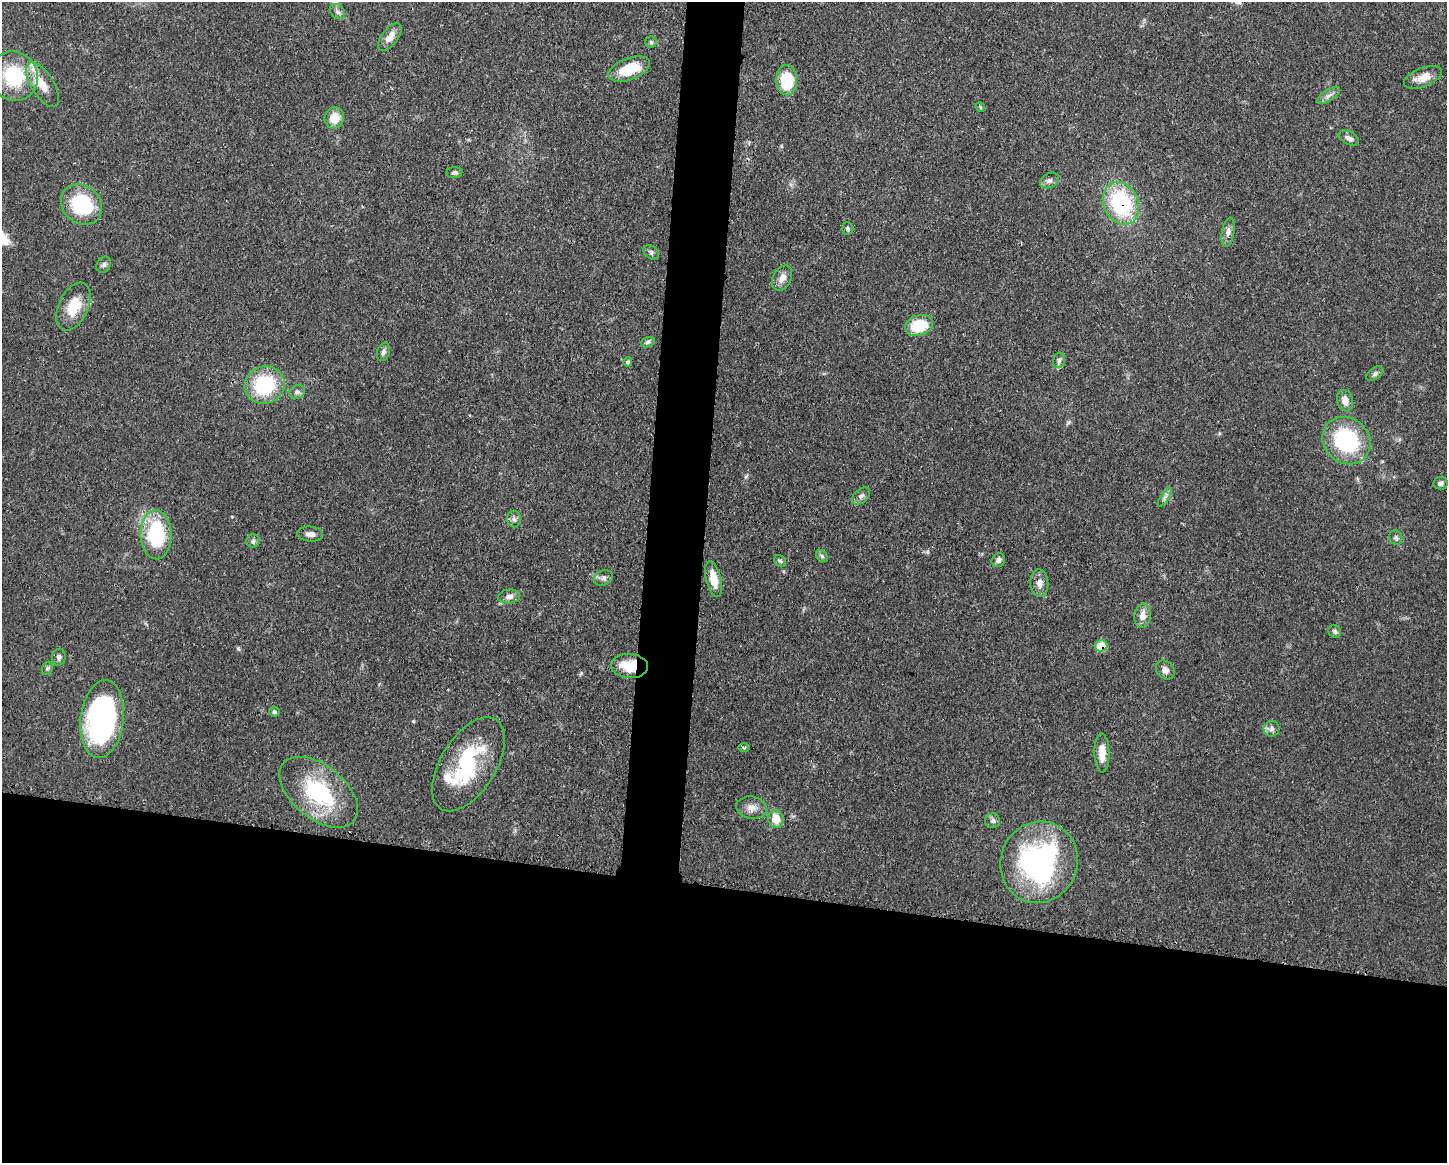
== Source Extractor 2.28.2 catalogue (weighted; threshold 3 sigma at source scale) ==
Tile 11 of 3 x 4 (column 2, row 4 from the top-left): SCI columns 1557-3001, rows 7-1167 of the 4670 x 4658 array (HDU 1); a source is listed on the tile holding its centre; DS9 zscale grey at full resolution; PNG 1449 x 1165 px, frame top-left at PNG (2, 2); each listed source drawn as its Kron ellipse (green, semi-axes under 4 px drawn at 4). Shown black and unused: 27% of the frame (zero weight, under 3 of 4 exposures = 1% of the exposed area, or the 3 px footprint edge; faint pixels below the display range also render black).
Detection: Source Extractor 2.28.2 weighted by HDU 2 'WHT'; one run over the whole footprint, this tile lists its part. Background 0.055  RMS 0.0032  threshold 0.0145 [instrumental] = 3 sigma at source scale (4.5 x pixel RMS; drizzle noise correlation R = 1.50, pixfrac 1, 0.05/0.05 arcsec/px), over >= 5 px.
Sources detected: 70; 1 inside a brighter object's white glare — neither listed nor drawn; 4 inside a brighter listed object's ellipse — not listed separately; the other 65 listed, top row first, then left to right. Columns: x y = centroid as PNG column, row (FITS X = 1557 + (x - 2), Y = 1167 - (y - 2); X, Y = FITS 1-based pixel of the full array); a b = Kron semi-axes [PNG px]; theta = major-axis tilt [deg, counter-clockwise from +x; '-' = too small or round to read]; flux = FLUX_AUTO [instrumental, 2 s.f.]
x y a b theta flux
337 12 8 6 -45 1.1
390 37 16 8 53 2.7
651 42 5 5 - 0.58
629 69 22 11 20 9.5
14 76 25 23 -50 20
1423 77 20 9 21 4.1
787 80 15 10 90 13
43 85 25 11 -58 5.4
1329 95 13 5 34 1.4
980 107 5 4 - 0.35
334 118 11 9 79 4.5
1349 138 11 6 -26 1.3
454 173 8 5 3 0.77
1049 181 10 7 30 1.2
1121 203 22 17 -66 30
82 204 22 18 -41 21
848 228 6 6 - 0.69
1228 232 15 6 81 1.6
651 252 8 6 -39 0.96
104 265 8 7 - 0.94
782 278 13 9 60 2.4
73 307 25 14 65 8.1
919 326 14 10 17 12
648 342 7 5 18 0.7
383 352 9 6 71 1.1
1059 360 8 5 76 0.78
628 362 4 4 - 0.52
1375 374 9 5 37 0.84
265 385 20 18 19 22
297 392 8 6 24 1
1345 401 11 8 -75 2.6
1346 441 25 22 -42 32
1441 483 7 6 - 1.1
861 496 10 6 43 1.2
1165 497 11 4 58 0.94
514 519 8 7 - 1.1
310 534 13 7 -5 1.8
156 535 24 15 -88 25
1396 538 7 6 - 0.75
253 541 6 6 - 0.78
822 556 6 5 - 0.62
998 560 7 6 - 1.3
780 561 7 5 -43 0.65
603 578 10 7 22 1.1
713 579 18 7 -77 5
1039 583 14 9 -85 2.3
509 596 11 7 4 1.7
1142 616 12 8 82 2.8
1335 631 7 6 - 0.84
1101 646 6 5 - 8.1
59 657 8 6 79 1.1
629 666 18 12 -4 8.7
47 668 7 5 68 0.57
1165 670 10 8 -47 1.7
274 712 5 5 - 0.73
102 719 39 21 83 71
1272 729 8 8 - 1.1
744 748 6 4 0 0.41
1102 753 19 7 -88 4.2
468 764 52 27 58 25
319 792 46 26 -39 28
751 808 15 11 -10 2.7
776 819 9 7 -72 5
992 821 7 7 - 0.93
1039 862 41 38 68 60
Overlapping masked pixels (flux is a lower limit): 3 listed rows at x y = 1121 203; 1101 646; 629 666